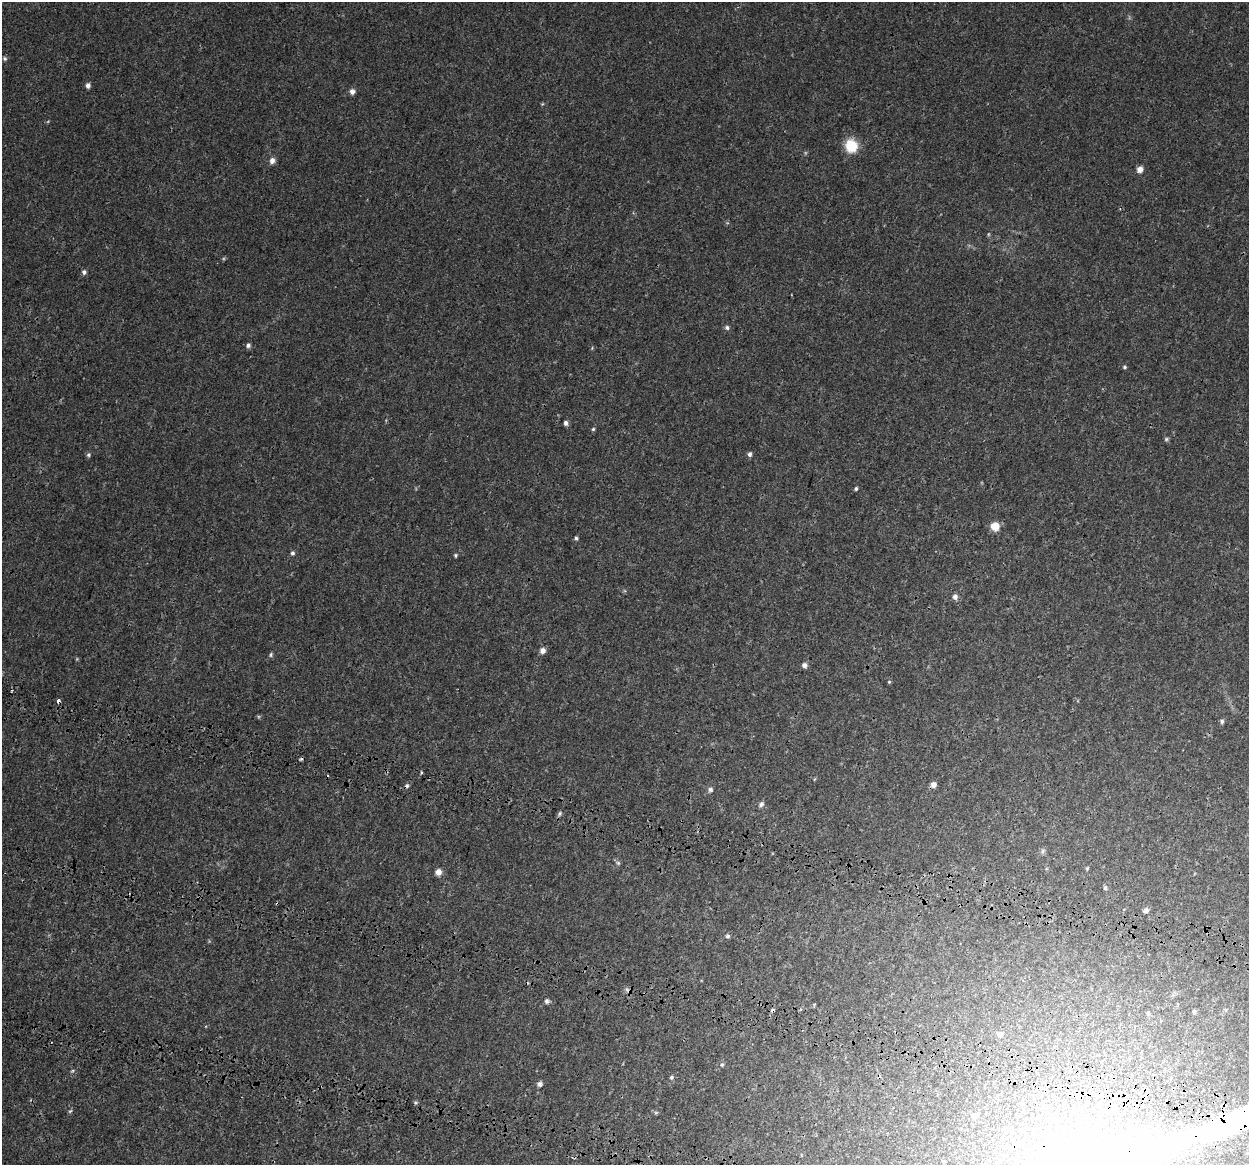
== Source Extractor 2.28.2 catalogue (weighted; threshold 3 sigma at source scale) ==
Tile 6 of 4 x 4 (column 2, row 2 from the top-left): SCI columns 1423-2669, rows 2923-4085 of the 5331 x 5784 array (HDU 1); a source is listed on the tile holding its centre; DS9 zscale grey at full resolution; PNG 1251 x 1167 px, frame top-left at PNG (2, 2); no overlay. Shown black and unused: <1% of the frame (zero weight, under 3 of 4 exposures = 17% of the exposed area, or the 3 px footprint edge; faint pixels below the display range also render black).
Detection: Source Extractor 2.28.2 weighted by HDU 2 'WHT'; one run over the whole footprint, this tile lists its part. Background 3.85e-04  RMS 0.0013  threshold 0.00571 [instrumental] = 3 sigma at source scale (4.5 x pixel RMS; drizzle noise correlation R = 1.50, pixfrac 1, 0.0396/0.0396 arcsec/px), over >= 5 px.
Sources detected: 56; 1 inside a brighter object's white glare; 5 cosmic-ray / hot-pixel residue — not listed; the other 50 listed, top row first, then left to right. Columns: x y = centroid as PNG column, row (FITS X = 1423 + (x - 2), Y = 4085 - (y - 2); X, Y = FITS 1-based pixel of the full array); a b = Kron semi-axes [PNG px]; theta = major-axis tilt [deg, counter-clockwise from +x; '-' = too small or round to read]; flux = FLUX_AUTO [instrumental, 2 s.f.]
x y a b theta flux
5 58 6 6 - 0.22
88 85 6 5 - 0.43
352 91 6 6 - 0.53
851 146 15 14 - 2.8
272 161 8 7 - 0.59
1140 169 6 5 - 0.77
988 234 6 4 89 0.14
84 272 6 6 - 0.34
727 327 6 5 - 0.28
248 345 6 5 - 0.31
1124 367 5 4 - 0.17
566 423 6 5 - 0.37
593 429 5 4 - 0.17
1166 439 5 5 - 0.2
750 454 5 5 - 0.38
88 455 6 5 - 0.23
856 489 4 4 - 0.25
995 526 7 7 - 2
576 538 5 4 - 0.2
292 553 5 5 - 0.26
455 555 5 4 - 0.17
955 597 7 6 - 0.48
543 651 7 6 - 0.58
271 655 6 4 72 0.19
804 665 6 6 - 0.47
889 682 5 4 - 0.14
58 701 4 3 - 0.8
1222 721 6 5 - 0.25
933 784 6 6 - 0.64
710 790 7 6 - 0.32
761 804 8 6 51 0.39
560 813 7 4 83 0.23
1042 851 7 4 88 0.23
618 863 6 5 - 0.23
1087 868 5 4 - 0.13
438 872 7 7 - 0.68
1105 888 6 5 - 0.18
1146 910 6 5 - 0.4
728 936 5 5 - 0.25
547 1001 6 6 - 0.31
1194 1012 4 4 - 0.24
1148 1013 5 4 - 0.14
1000 1035 7 7 - 0.38
722 1065 5 5 - 0.18
671 1077 5 5 - 0.21
540 1084 7 6 - 0.37
1147 1090 7 5 -33 0.42
1113 1110 9 7 72 0.49
974 1116 7 6 - 0.57
1157 1149 196 40 16 140
Overlapping masked pixels (flux is a lower limit): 3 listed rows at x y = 58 701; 1147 1090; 1157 1149
Isophote crosses this tile's border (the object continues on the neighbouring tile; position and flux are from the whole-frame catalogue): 1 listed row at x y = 1157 1149